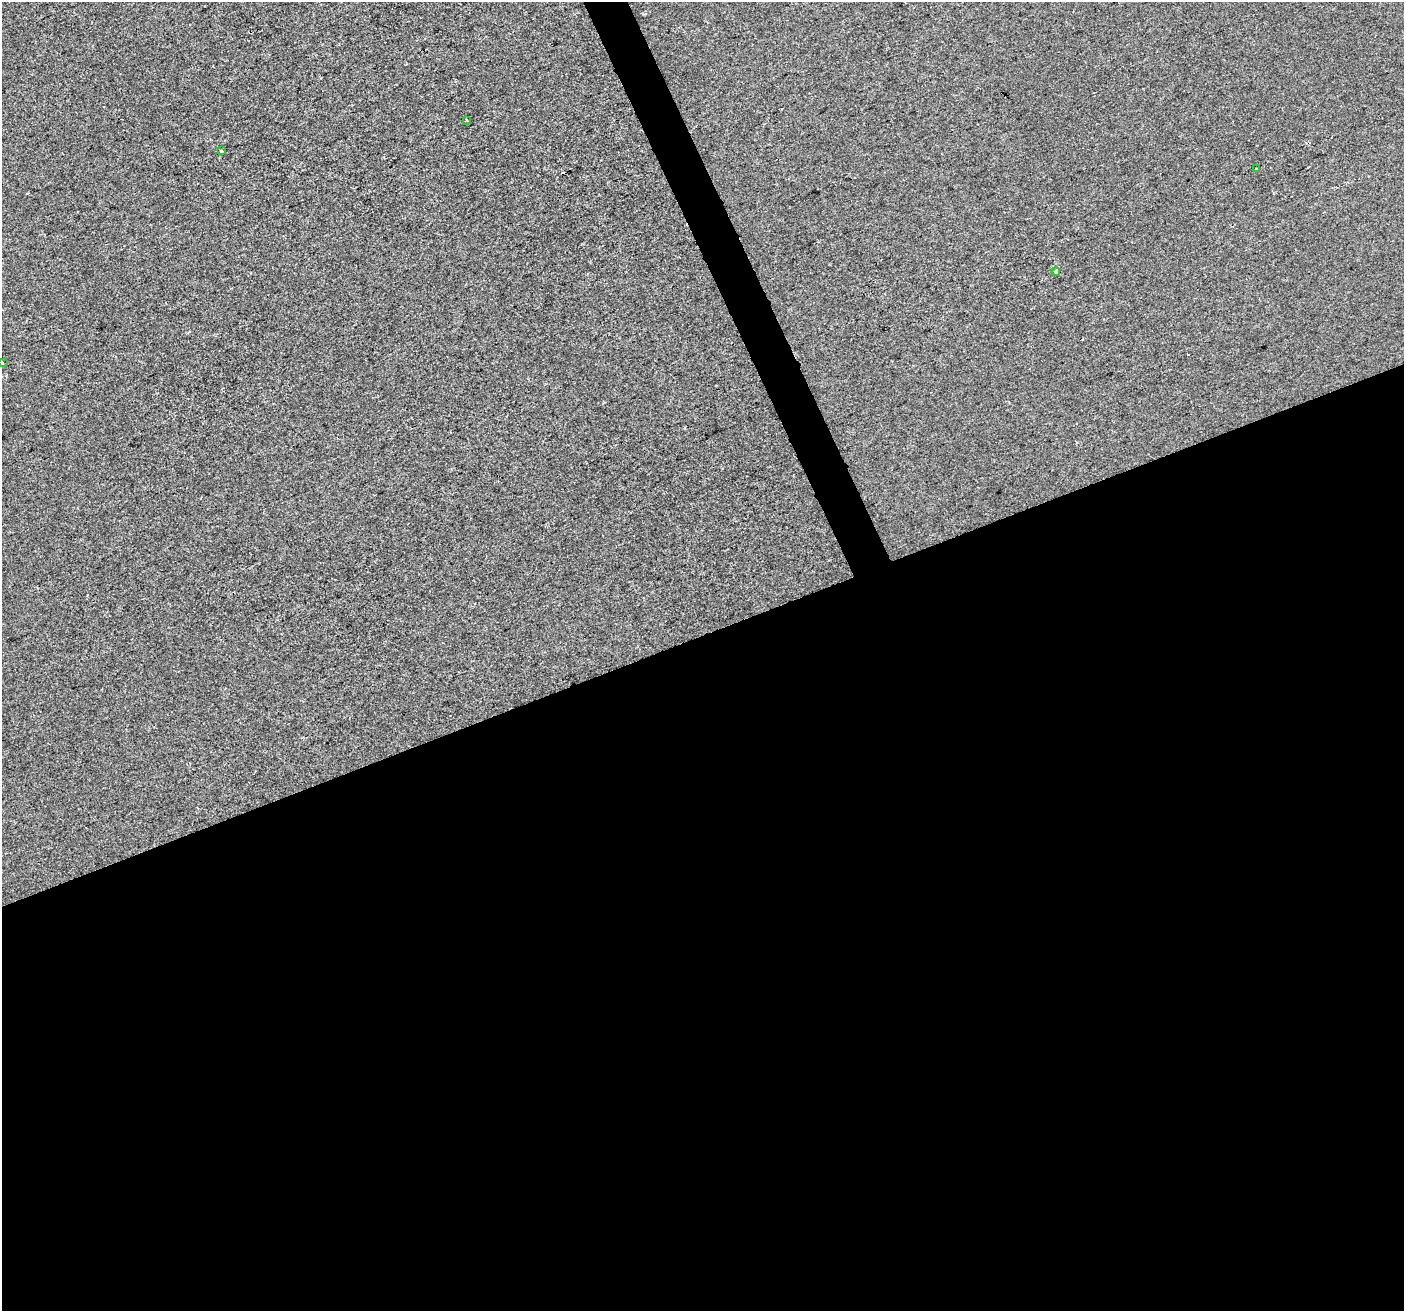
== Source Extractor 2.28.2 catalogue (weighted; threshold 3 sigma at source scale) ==
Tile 15 of 4 x 4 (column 3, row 4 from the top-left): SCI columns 2804-4205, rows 141-1449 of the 5606 x 5460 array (HDU 1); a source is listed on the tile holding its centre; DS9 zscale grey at full resolution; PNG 1406 x 1313 px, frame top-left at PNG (2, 2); each listed source drawn as its Kron ellipse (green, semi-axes under 4 px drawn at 4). Shown black and unused: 53% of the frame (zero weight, under 2 of 3 exposures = <1% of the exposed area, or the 3 px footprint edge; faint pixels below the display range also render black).
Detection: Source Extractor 2.28.2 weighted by HDU 2 'WHT'; one run over the whole footprint, this tile lists its part. Background 3.67e-04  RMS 0.0056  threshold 0.0251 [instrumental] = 3 sigma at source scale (4.5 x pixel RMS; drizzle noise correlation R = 1.50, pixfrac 1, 0.0396/0.0396 arcsec/px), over >= 5 px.
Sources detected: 6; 1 cosmic-ray / hot-pixel residue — neither listed nor drawn; the other 5 listed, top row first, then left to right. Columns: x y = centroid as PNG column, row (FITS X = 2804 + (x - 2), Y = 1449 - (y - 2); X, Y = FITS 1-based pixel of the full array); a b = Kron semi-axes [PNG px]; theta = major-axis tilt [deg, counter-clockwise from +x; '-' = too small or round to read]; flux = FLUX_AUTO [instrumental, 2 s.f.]
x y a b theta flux
467 120 3 2 - 0.67
221 151 3 3 - 2
1257 168 3 2 - 0.64
1056 271 4 4 - 0.62
2 363 3 3 - 1.5
Isophote crosses this tile's border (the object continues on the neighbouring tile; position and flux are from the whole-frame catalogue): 1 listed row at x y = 2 363